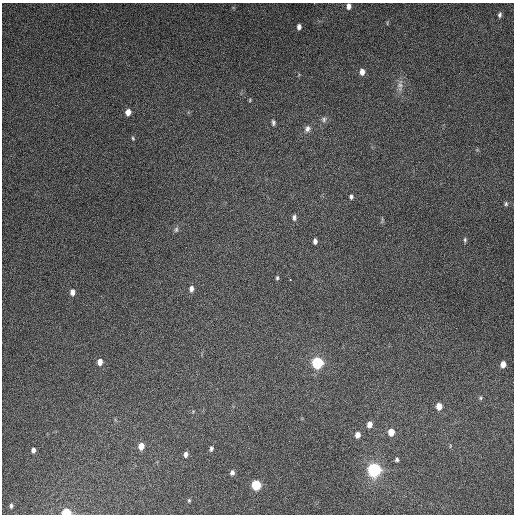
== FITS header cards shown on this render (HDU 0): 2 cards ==
NAXIS1  =                  512
NAXIS2  =                  512

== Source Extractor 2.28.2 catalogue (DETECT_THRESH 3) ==
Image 512 x 512 px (HDU 0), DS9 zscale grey, 1 PNG px = 1 image px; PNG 516 x 516 px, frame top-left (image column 1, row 512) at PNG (2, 3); no overlay
Background 4900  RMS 310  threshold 924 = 3 sigma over >= 5 px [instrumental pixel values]
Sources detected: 42; all 42 listed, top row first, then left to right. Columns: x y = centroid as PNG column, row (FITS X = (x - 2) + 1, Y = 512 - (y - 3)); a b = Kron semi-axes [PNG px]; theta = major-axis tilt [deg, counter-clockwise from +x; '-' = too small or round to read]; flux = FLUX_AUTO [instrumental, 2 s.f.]
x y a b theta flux
349 6 6 5 - 9.5e+04
500 15 6 4 78 4.6e+04
299 27 6 4 85 7.7e+04
362 72 6 5 - 1.3e+05
400 85 19 8 88 1.5e+05
250 100 4 4 - 2.1e+04
128 112 6 5 - 1.5e+05
324 119 8 7 - 6.0e+04
273 122 7 4 -79 4.5e+04
307 129 9 7 61 8.8e+04
133 138 5 4 - 2.6e+04
351 197 5 4 - 5.0e+04
506 204 6 5 - 3.4e+04
294 217 8 5 85 6.1e+04
382 220 10 3 81 2.9e+04
176 229 8 6 87 4.9e+04
465 240 7 4 -82 3.5e+04
315 241 5 4 - 7.7e+04
277 278 5 4 - 3.2e+04
290 280 3 3 - 2.3e+04
191 289 7 5 84 9.0e+04
72 292 7 5 -88 1.1e+05
100 362 7 5 85 1.4e+05
317 363 8 8 - 1.1e+06
503 364 6 4 80 1.6e+05
480 398 5 5 - 3.1e+04
439 406 6 5 - 1.9e+05
369 424 7 5 77 1.3e+05
391 432 7 6 - 2.3e+05
357 435 6 5 - 1.3e+05
141 446 6 5 - 1.9e+05
450 446 5 3 - 1.9e+04
211 449 7 4 68 4.9e+04
33 450 5 4 - 6.8e+04
186 454 6 4 81 7.2e+04
397 460 5 4 - 4.1e+04
374 470 10 10 - 1.7e+06
232 473 6 5 - 6.6e+04
256 485 7 6 - 7.1e+05
189 500 5 4 - 2.5e+04
11 506 5 4 - 4.0e+04
66 512 6 5 - 5.5e+05
At the frame edge (FLAGS 8, measured only in part): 2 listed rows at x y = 349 6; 66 512